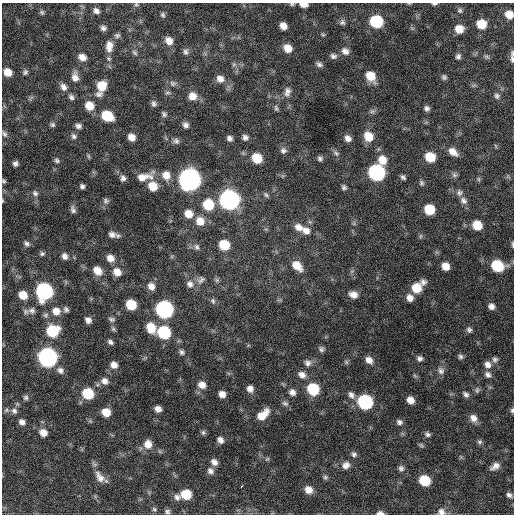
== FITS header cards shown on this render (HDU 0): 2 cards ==
NAXIS1  =                  512 / Axis length
NAXIS2  =                  512 / Axis length

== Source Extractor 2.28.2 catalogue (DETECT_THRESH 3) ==
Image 512 x 512 px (HDU 0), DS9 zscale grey, 1 PNG px = 1 image px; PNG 516 x 516 px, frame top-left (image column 1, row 512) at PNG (2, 3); no overlay
Background 697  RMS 21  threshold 63.5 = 3 sigma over >= 5 px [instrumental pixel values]
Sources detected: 206; all 206 listed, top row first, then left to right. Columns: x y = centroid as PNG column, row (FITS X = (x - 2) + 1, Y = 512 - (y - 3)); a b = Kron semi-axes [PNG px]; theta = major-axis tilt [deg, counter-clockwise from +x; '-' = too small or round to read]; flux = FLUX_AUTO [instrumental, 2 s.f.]
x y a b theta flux
136 4 7 4 -15 2.1e+03
292 4 7 5 0 2.4e+03
304 4 8 4 -2 1.2e+04
409 4 6 4 0 1.4e+03
434 4 7 4 3 2.9e+03
460 10 7 7 - 3.3e+03
96 11 8 7 - 5.8e+03
42 12 6 6 - 2.9e+03
509 14 7 6 - 1.5e+04
163 15 6 5 - 2.8e+03
376 21 9 8 - 9.7e+04
342 22 8 8 - 4.3e+03
481 24 8 7 - 2.9e+04
283 26 7 6 - 1.1e+04
103 28 7 6 - 4.7e+03
459 29 8 7 - 1.8e+04
323 34 6 4 -33 2.1e+03
117 35 8 6 15 3.8e+03
169 41 9 7 -52 1.1e+04
109 46 15 10 86 1.4e+04
288 48 9 8 - 1.6e+04
345 51 10 8 -41 8.2e+03
186 52 8 6 81 4.4e+03
134 53 9 5 -49 3.2e+03
333 56 9 7 -16 5.0e+03
487 56 8 3 -19 2.3e+03
82 57 9 7 -22 9.9e+03
458 57 6 6 - 3.8e+03
512 59 10 5 -84 4.6e+03
234 64 6 6 - 3.0e+03
319 64 9 6 -27 4.4e+03
8 72 8 7 - 1.6e+04
25 72 7 6 - 3.4e+03
371 76 11 8 -54 2.5e+04
75 77 12 8 -85 1.0e+04
444 77 6 5 - 3.2e+03
220 79 10 8 -26 9.3e+03
173 83 9 7 3 4.7e+03
102 86 9 8 - 2.7e+04
63 87 10 7 -58 7.6e+03
287 92 13 8 77 7.9e+03
167 93 8 4 0 2.6e+03
99 94 10 7 -1 5.7e+03
192 96 9 9 - 1.4e+04
497 96 7 7 - 3.8e+03
71 97 8 6 -49 4.2e+03
154 104 8 6 -83 4.1e+03
89 106 9 8 - 2.1e+04
276 108 8 5 -67 2.9e+03
427 108 6 5 - 4.2e+03
372 111 6 6 - 3.5e+03
164 114 8 5 -57 3.2e+03
107 116 10 7 -33 5.1e+04
52 125 7 6 - 3.0e+03
186 125 7 6 - 5.3e+03
78 126 7 5 -14 5.0e+03
4 134 8 6 -66 3.6e+03
74 136 8 6 -52 4.1e+03
368 136 10 9 - 2.2e+04
131 137 7 6 - 1.1e+04
245 137 7 6 - 5.0e+03
229 138 7 6 - 5.1e+03
348 138 7 6 - 7.6e+03
176 141 8 8 - 4.4e+03
283 150 9 8 - 4.9e+03
453 152 11 7 -37 1.3e+04
336 153 10 6 -44 4.0e+03
88 156 6 4 -89 2.0e+03
430 157 8 8 - 3.2e+04
257 158 9 8 - 3.2e+04
320 158 6 6 - 3.6e+03
57 160 7 5 -45 3.1e+03
382 160 10 9 - 1.9e+04
15 163 5 5 - 4.4e+03
376 172 9 9 - 3.2e+05
166 175 11 10 - 1.4e+04
454 175 7 7 - 3.7e+03
144 177 23 9 14 1.9e+04
403 177 7 5 -48 3.4e+03
123 178 7 6 - 4.8e+03
190 179 10 9 - 1.2e+06
478 179 7 4 -89 2.0e+03
4 181 5 4 - 2.1e+03
421 183 8 6 -75 3.3e+03
82 186 5 4 - 3.5e+03
153 186 9 8 - 2.3e+04
344 187 6 5 - 3.3e+03
35 193 8 7 - 4.2e+03
459 193 9 8 - 5.5e+03
266 195 8 6 -55 3.1e+03
229 200 10 9 - 6.8e+05
2 201 5 3 - 1.2e+03
106 201 8 8 - 4.2e+03
464 201 10 8 -45 6.8e+03
208 205 10 9 - 4.7e+04
73 209 10 6 -71 4.5e+03
429 209 8 7 - 4.3e+04
188 214 9 8 - 1.6e+04
200 221 10 10 - 1.7e+04
477 225 8 8 - 2.8e+04
299 227 11 8 -28 1.1e+04
306 230 11 9 -31 1.0e+04
112 235 10 7 -16 7.5e+03
26 244 7 6 - 3.9e+03
512 244 9 3 88 2.1e+03
224 245 8 8 - 3.8e+04
197 247 8 7 - 4.4e+03
42 254 6 5 - 2.9e+03
65 256 7 6 - 6.4e+03
110 258 9 8 - 1.1e+04
297 266 13 8 -46 2.0e+04
445 266 7 7 - 1.4e+04
497 266 10 8 -18 6.3e+04
97 271 10 8 -47 1.6e+04
117 272 10 9 - 1.4e+04
201 280 12 8 37 6.6e+03
217 280 6 6 - 2.8e+03
423 282 8 8 - 5.8e+03
190 284 11 9 -64 8.9e+03
151 286 11 8 -64 1.0e+04
417 288 9 9 - 3.0e+04
44 291 9 9 - 3.3e+05
353 294 10 7 -17 9.8e+03
23 295 8 7 - 1.9e+04
410 298 8 7 - 8.8e+03
213 301 8 6 -70 3.6e+03
131 305 8 7 - 4.1e+04
491 306 6 6 - 6.3e+03
66 309 7 6 - 3.8e+03
164 309 9 9 - 4.3e+05
32 310 11 9 2 7.2e+03
56 311 10 9 - 1.4e+04
46 315 7 6 - 3.5e+03
112 319 9 6 -16 3.6e+03
88 320 7 6 - 6.4e+03
151 328 11 8 -62 2.7e+04
113 329 7 5 -69 2.5e+03
469 330 7 6 - 3.7e+03
52 331 10 9 - 5.8e+04
164 332 9 8 - 9.9e+04
110 342 6 5 - 3.8e+03
321 349 8 6 -70 3.8e+03
181 352 8 7 - 4.0e+03
460 356 6 6 - 3.4e+03
48 357 9 9 - 5.8e+05
420 358 7 6 - 4.6e+03
495 359 8 7 - 4.3e+03
369 360 9 7 -44 9.6e+03
346 362 7 5 -47 2.5e+03
308 363 10 9 - 7.3e+03
488 364 9 8 - 8.5e+03
114 365 8 7 - 9.0e+03
60 370 9 7 -48 6.1e+03
441 371 11 8 -65 6.2e+03
488 374 9 7 -53 5.5e+03
302 375 11 8 -31 9.0e+03
415 376 7 4 -19 1.8e+03
105 381 9 8 - 8.1e+03
202 385 10 8 -24 1.1e+04
250 389 8 7 - 8.2e+03
313 389 9 8 - 7.1e+04
477 390 8 6 89 3.3e+03
292 392 8 7 - 7.0e+03
88 394 8 8 - 5.6e+04
222 394 7 6 - 1.0e+04
466 394 9 6 -44 4.2e+03
351 395 10 7 -54 6.6e+03
26 398 6 6 - 3.4e+03
410 400 7 6 - 1.1e+04
365 402 9 8 - 2.1e+05
285 403 9 7 -18 4.1e+03
158 409 6 5 - 7.8e+03
6 410 7 5 22 2.9e+03
512 410 6 5 - 2.6e+03
14 411 8 7 - 5.4e+03
106 412 7 7 - 2.0e+04
263 415 16 9 41 2.1e+04
473 418 10 8 -55 9.6e+03
22 422 7 6 - 6.3e+03
399 422 8 6 -29 4.5e+03
203 432 7 6 - 3.1e+03
43 433 9 8 - 1.2e+04
427 434 7 5 -21 3.7e+03
220 440 8 6 -50 6.4e+03
480 442 7 6 - 3.1e+03
148 444 10 9 - 1.4e+04
421 445 8 4 -45 2.3e+03
354 454 8 7 - 4.2e+03
267 459 6 4 41 2.0e+03
214 462 8 6 -45 7.4e+03
346 465 11 9 35 8.6e+03
495 466 11 7 29 8.4e+03
401 468 7 7 - 4.4e+03
210 471 9 7 -45 6.3e+03
100 477 18 10 -58 1.4e+04
325 477 6 6 - 2.9e+03
425 480 8 7 - 5.4e+04
242 486 3 3 - 3.9e+03
308 490 9 7 -36 1.3e+04
186 494 8 8 - 3.6e+04
509 495 6 4 -33 4.1e+03
177 497 9 8 - 6.7e+03
154 509 7 6 - 2.8e+03
167 511 8 6 -14 3.7e+03
441 512 10 9 - 7.7e+03
380 513 8 4 -4 5.6e+03
At the frame edge (FLAGS 8, measured only in part): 13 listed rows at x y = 136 4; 292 4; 304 4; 409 4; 434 4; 509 14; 512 59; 4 181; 2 201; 512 244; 512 410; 441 512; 380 513